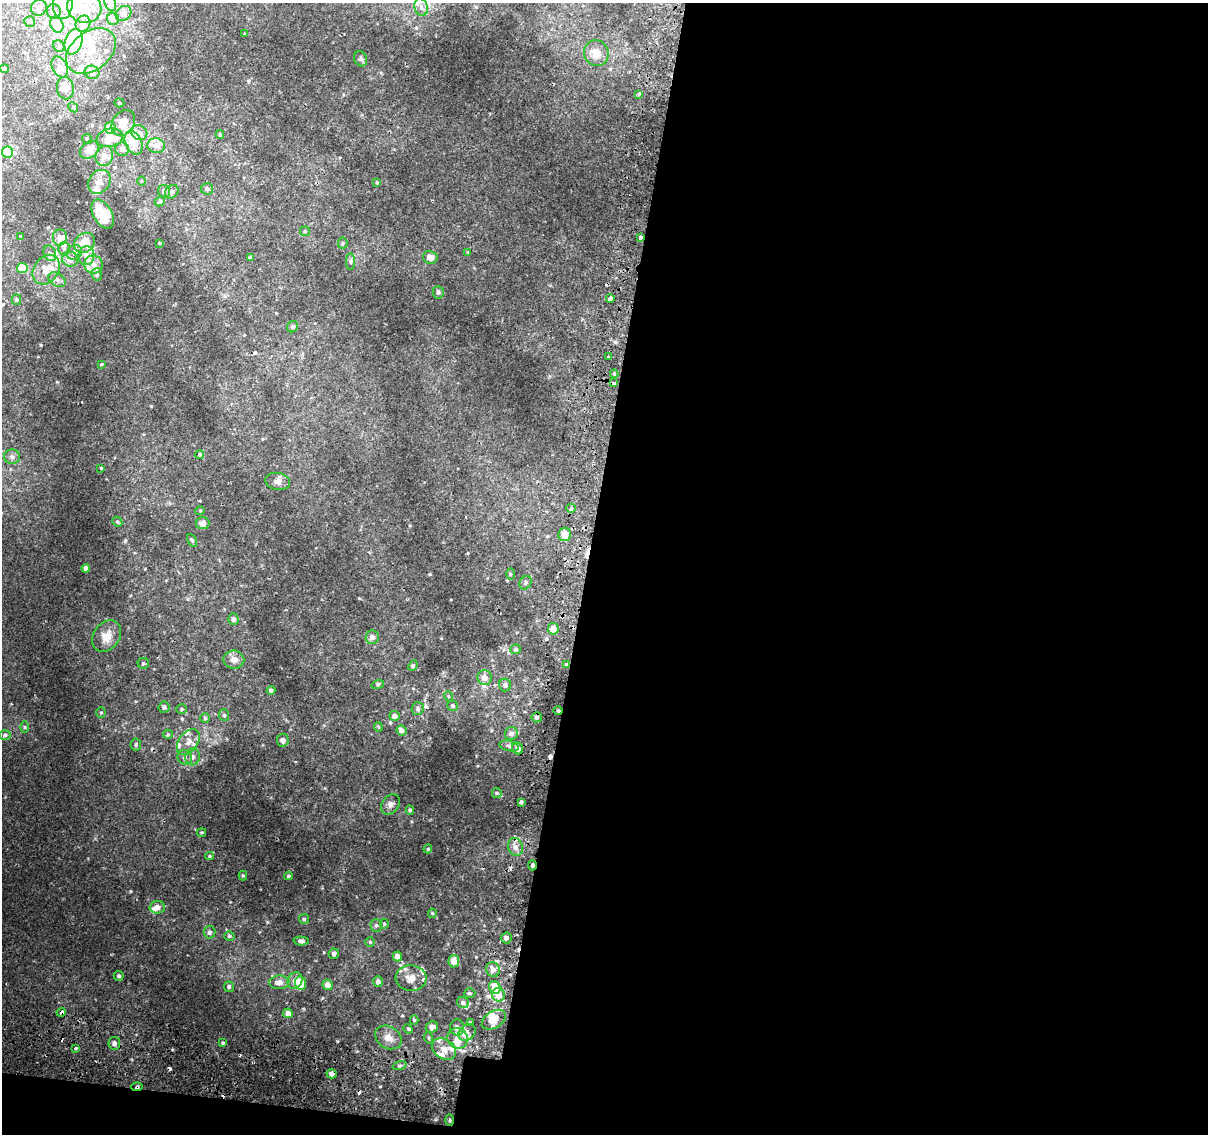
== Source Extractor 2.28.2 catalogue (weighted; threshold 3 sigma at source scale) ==
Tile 16 of 4 x 4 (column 4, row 4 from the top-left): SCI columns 3665-4870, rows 306-1437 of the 4924 x 5194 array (HDU 1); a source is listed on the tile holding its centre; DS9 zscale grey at full resolution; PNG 1210 x 1136 px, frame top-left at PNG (2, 3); each listed source drawn as its Kron ellipse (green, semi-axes under 4 px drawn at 4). Shown black and unused: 53% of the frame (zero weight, under 2 of 3 exposures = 5% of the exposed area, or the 3 px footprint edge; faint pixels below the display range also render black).
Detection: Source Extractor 2.28.2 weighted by HDU 2 'WHT'; one run over the whole footprint, this tile lists its part. Background 0.00749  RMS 0.0022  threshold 0.00976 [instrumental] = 3 sigma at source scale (4.5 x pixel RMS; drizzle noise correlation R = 1.50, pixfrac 1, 0.0396/0.0396 arcsec/px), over >= 5 px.
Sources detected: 220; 3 inside a brighter object's white glare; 9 cosmic-ray / hot-pixel residue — neither listed nor drawn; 28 inside a brighter listed object's ellipse — not listed separately; the other 180 listed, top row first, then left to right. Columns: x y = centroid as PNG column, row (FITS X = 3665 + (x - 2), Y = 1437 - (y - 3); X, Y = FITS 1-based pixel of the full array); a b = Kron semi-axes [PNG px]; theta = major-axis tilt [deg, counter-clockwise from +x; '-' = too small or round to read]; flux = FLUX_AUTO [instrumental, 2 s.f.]
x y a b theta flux
110 3 9 5 -73 0.67
63 4 15 10 89 2.6
84 7 17 15 -25 4.8
421 7 9 6 -75 0.94
39 8 8 7 - 0.83
54 11 7 7 - 0.84
123 13 8 7 - 1.1
113 19 6 6 - 0.48
30 22 5 5 - 0.39
83 24 8 7 - 0.93
57 25 8 6 -68 2.9
245 34 3 3 - 0.18
74 42 13 8 71 19
59 46 6 5 - 0.42
91 51 28 19 38 6.3
596 53 13 12 - 1.8
361 59 8 6 -65 0.45
60 67 11 7 -61 1.2
5 69 4 3 - 0.21
92 72 7 6 - 1.5
65 88 11 8 -80 2.1
638 95 3 3 - 0.33
119 103 5 4 - 0.27
73 107 5 4 - 0.33
123 123 14 10 54 2.7
110 128 5 5 - 3.8
139 133 8 7 - 1
220 135 4 3 - 0.26
110 138 13 9 12 4.1
87 139 5 5 - 0.28
134 143 12 8 -65 3
156 146 9 7 -9 0.98
122 149 7 6 - 0.93
89 150 10 7 40 3.1
8 152 5 5 - 8.5
104 156 10 8 68 2
141 181 5 3 - 0.19
99 182 13 10 52 2
377 182 4 3 - 0.21
207 189 6 5 - 0.65
164 191 6 6 - 0.85
172 192 7 6 - 0.61
160 201 5 4 - 0.38
103 214 16 9 -61 3.9
305 231 5 5 - 0.27
20 236 4 2 - 0.13
60 237 8 7 - 1.3
640 237 3 3 - 2.2
84 243 11 9 40 3.7
160 243 3 2 - 0.17
343 243 5 5 - 0.31
64 249 7 6 - 0.54
74 252 8 7 - 0.72
50 253 8 6 -67 0.67
468 253 4 3 - 0.18
86 256 9 8 - 1.2
250 257 4 4 - 0.4
430 257 7 6 - 1.2
70 259 8 7 - 1.7
350 262 8 4 90 0.46
94 265 9 9 - 1.5
22 268 5 5 - 5.2
46 270 16 12 54 2.9
97 274 6 5 - 0.45
57 280 9 6 -36 0.85
438 292 6 5 - 0.52
610 298 4 3 - 3.1
16 300 5 5 - 0.32
292 327 6 5 - 0.42
608 357 3 2 - 0.33
101 364 4 3 - 0.24
614 374 4 3 - 0.22
614 383 3 3 - 1.3
200 454 4 4 - 0.39
12 457 8 7 - 0.8
101 468 3 2 - 0.2
278 481 12 8 -13 1.1
571 508 5 4 - 0.29
200 511 4 4 - 0.22
117 522 5 4 - 0.28
203 523 7 6 - 1.1
565 534 7 6 - 1.9
192 540 7 4 -63 0.32
86 568 4 4 - 0.62
510 574 5 3 - 0.26
525 583 7 5 59 0.45
233 619 5 5 - 0.69
553 629 6 5 - 1.4
107 636 17 13 53 2.4
372 637 7 6 - 1.1
516 649 5 4 - 0.46
234 660 10 9 - 1.5
143 663 5 5 - 0.34
567 665 3 3 - 1.4
413 666 5 4 - 0.31
485 677 7 7 - 1.5
378 684 6 4 19 0.26
505 685 6 6 - 0.7
271 690 4 4 - 0.56
448 696 5 3 - 0.19
453 706 5 5 - 0.35
164 707 5 5 - 0.54
418 708 6 6 - 0.47
182 709 5 4 - 0.31
558 711 4 3 - 0.21
101 712 5 5 - 0.29
224 715 6 5 - 0.4
394 716 5 5 - 0.87
537 717 5 5 - 0.52
205 718 5 5 - 0.32
24 727 5 4 - 0.23
378 727 5 3 - 0.21
401 730 5 4 - 1.1
511 733 6 6 - 0.98
168 734 5 4 - 0.27
5 735 6 5 - 0.38
283 740 6 6 - 0.72
188 742 14 9 54 1.7
136 744 6 5 - 0.48
509 746 10 5 -13 0.63
518 748 6 5 - 1.5
192 757 8 7 - 0.92
185 758 8 7 - 0.72
497 793 5 5 - 0.27
521 802 3 3 - 0.45
390 804 11 8 52 0.95
410 810 4 3 - 0.4
202 832 4 3 - 0.18
515 847 9 7 -72 1.2
428 849 4 4 - 0.21
210 856 4 4 - 0.24
532 865 5 3 - 0.56
243 876 5 4 - 0.26
288 876 4 3 - 0.3
157 907 7 6 - 1.2
432 913 4 4 - 0.22
304 919 5 5 - 0.3
384 924 5 4 - 0.29
376 925 6 5 - 0.43
209 932 6 6 - 0.59
229 936 5 4 - 0.37
506 938 5 5 - 0.77
301 941 7 4 -3 0.52
370 942 5 4 - 0.26
334 954 5 5 - 0.67
397 956 5 4 - 1.2
454 961 6 5 - 1.9
493 970 7 6 - 1.2
119 976 5 4 - 0.42
411 978 15 13 -3 2.3
295 981 8 7 - 1.4
279 982 10 7 3 1.7
378 982 5 5 - 0.78
301 983 7 5 -81 4.5
328 985 5 5 - 1.5
229 987 5 5 - 0.45
495 987 6 5 - 3.1
470 993 5 5 - 0.37
498 995 7 6 - 2.4
463 1003 6 5 - 0.57
61 1012 5 4 - 0.78
288 1013 5 5 - 1.5
414 1020 5 4 - 0.29
494 1020 13 8 32 2.5
471 1023 4 4 - 0.23
432 1027 6 5 - 0.94
457 1027 8 7 - 1.1
408 1029 5 4 - 0.29
467 1033 9 7 40 0.98
388 1037 14 11 -32 1.7
429 1038 6 3 -72 0.23
458 1038 10 10 - 2.1
114 1043 6 6 - 0.93
223 1043 4 3 - 0.25
76 1048 4 3 - 0.36
444 1049 13 9 -33 1.6
400 1066 7 3 19 0.32
332 1074 5 4 - 0.86
137 1087 6 3 1 0.99
450 1120 6 4 -90 0.3
Overlapping masked pixels (flux is a lower limit): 6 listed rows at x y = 640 237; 567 665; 532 865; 61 1012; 332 1074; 137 1087
Isophote crosses this tile's border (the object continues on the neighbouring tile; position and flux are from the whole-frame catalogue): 2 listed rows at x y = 110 3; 63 4
Unlisted compact peaks at least as high as the median listed source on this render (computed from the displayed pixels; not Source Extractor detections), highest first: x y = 125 541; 430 574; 130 891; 267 922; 41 345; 380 1086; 476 957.